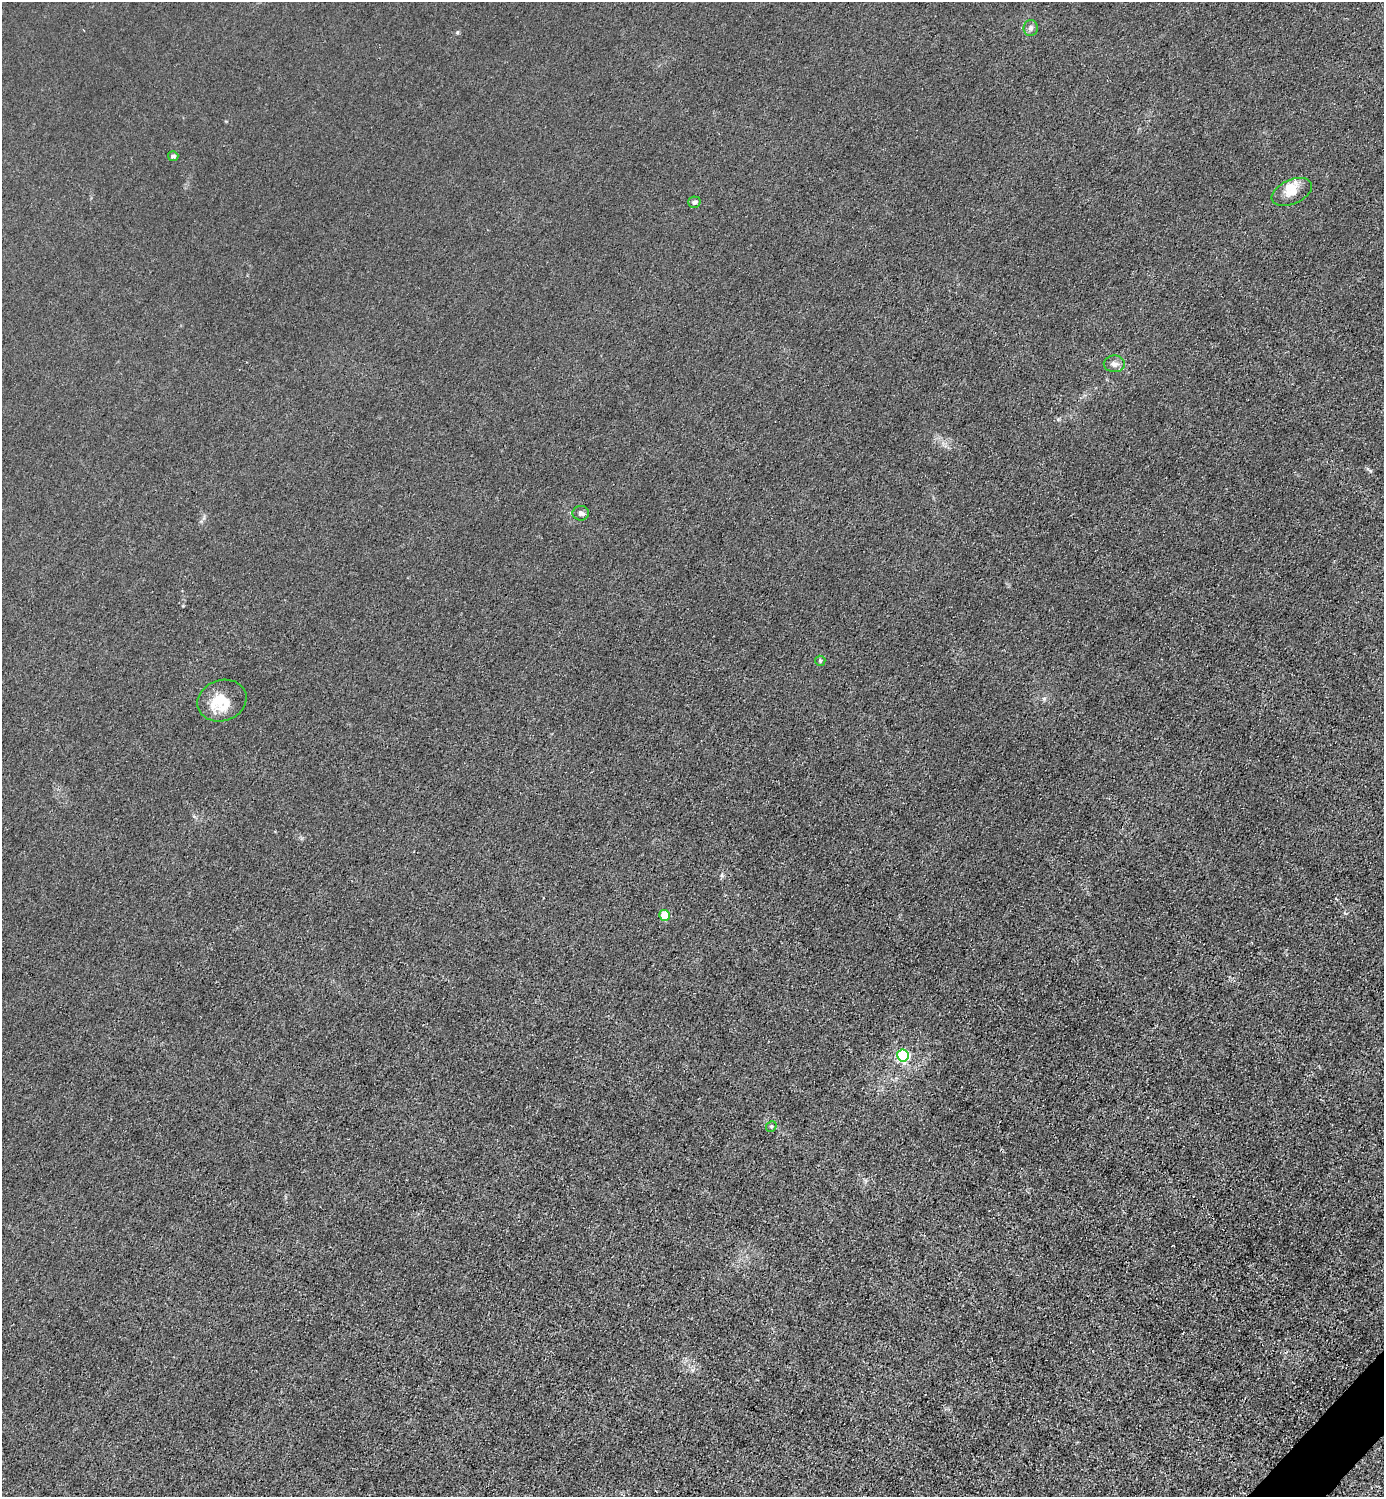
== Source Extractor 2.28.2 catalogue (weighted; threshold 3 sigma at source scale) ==
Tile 6 of 4 x 4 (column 2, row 2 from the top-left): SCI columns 1684-3065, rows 2993-4487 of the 5985 x 5985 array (HDU 1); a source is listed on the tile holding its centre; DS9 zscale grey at full resolution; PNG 1386 x 1499 px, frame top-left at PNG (2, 2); each listed source drawn as its Kron ellipse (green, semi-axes under 4 px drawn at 4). Shown black and unused: <1% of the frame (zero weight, under 3 of 4 exposures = <1% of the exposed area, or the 3 px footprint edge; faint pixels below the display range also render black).
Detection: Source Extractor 2.28.2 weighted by HDU 2 'WHT'; one run over the whole footprint, this tile lists its part. Background 0.0216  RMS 0.0063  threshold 0.0283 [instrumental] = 3 sigma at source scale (4.5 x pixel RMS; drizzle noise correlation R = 1.50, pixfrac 1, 0.05/0.05 arcsec/px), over >= 5 px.
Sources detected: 12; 1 inside a brighter listed object's ellipse — not listed separately; the other 11 listed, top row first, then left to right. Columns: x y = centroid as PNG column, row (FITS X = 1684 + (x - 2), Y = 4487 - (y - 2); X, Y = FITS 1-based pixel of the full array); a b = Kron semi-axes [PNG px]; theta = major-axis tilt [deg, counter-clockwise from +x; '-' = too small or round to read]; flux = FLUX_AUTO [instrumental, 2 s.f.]
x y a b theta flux
1031 28 8 7 - 1.9
173 156 5 5 - 1.6
1292 192 21 12 24 7.5
694 202 6 5 - 1.6
1114 364 10 8 0 3
581 513 8 7 - 1.9
820 661 5 5 - 0.84
222 701 25 20 18 17
664 915 5 5 - 15
903 1055 6 6 - 81
771 1126 6 5 - 1